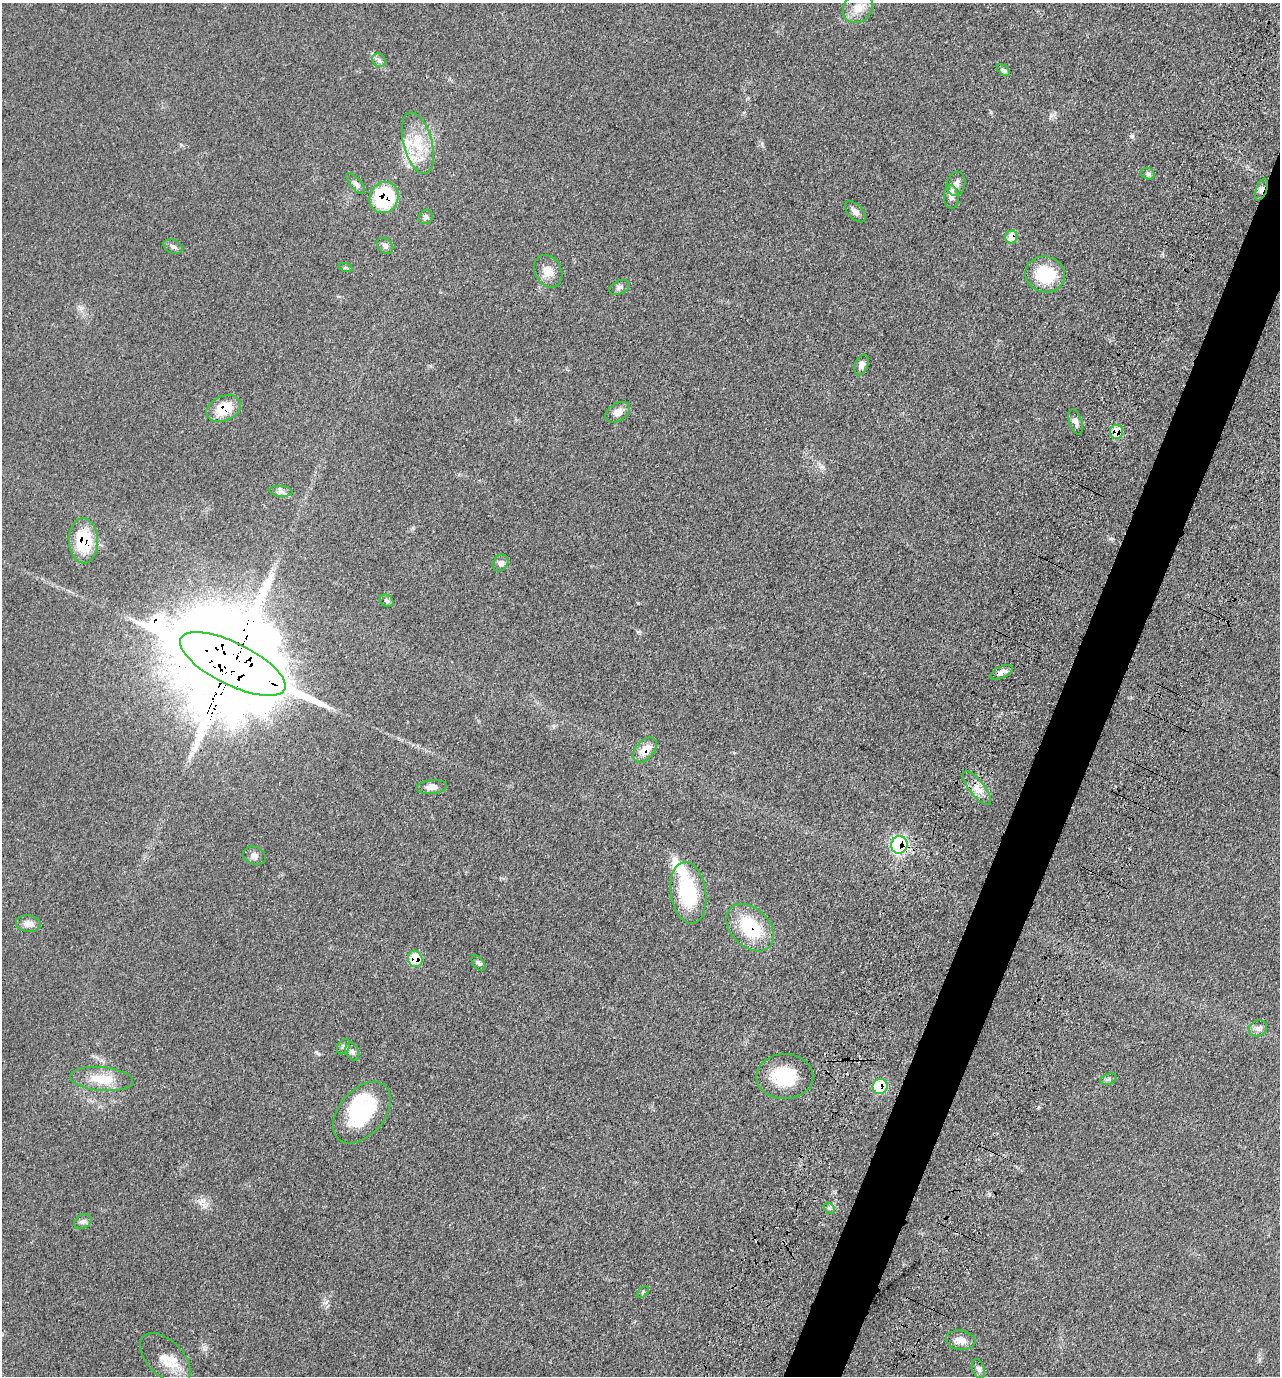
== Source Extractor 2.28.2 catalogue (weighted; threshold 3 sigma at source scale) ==
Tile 10 of 4 x 4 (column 2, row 3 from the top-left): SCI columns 1564-2841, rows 1519-2892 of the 5809 x 5792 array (HDU 1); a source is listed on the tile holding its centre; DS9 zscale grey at full resolution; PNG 1282 x 1378 px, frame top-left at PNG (2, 3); each listed source drawn as its Kron ellipse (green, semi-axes under 4 px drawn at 4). Shown black and unused: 4% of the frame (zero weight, under 3 of 4 exposures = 9% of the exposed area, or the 3 px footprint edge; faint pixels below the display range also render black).
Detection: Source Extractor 2.28.2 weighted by HDU 2 'WHT'; one run over the whole footprint, this tile lists its part. Background 0.0661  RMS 0.005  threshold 0.0226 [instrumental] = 3 sigma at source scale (4.5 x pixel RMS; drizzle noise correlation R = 1.50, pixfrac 1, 0.05/0.05 arcsec/px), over >= 5 px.
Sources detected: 56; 1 inside a brighter object's white glare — neither listed nor drawn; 1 inside a brighter listed object's ellipse — not listed separately; the other 54 listed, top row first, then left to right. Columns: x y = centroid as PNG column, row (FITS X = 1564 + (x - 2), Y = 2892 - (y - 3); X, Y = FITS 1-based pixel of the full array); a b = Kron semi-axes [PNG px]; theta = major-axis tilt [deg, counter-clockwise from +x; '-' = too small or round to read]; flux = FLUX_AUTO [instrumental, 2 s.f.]
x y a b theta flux
858 8 16 13 40 6.4
379 60 7 6 - 1.4
1004 70 7 4 -38 1.1
418 143 31 14 -75 16
1148 174 7 5 -27 1.2
356 184 13 5 -50 1.7
956 184 12 9 82 3
1261 190 11 5 69 2.4
951 197 12 7 -85 2.7
384 198 16 14 61 40
855 212 13 7 -45 2.6
426 217 7 6 - 1.8
1011 237 6 6 - 9
385 246 9 7 -44 1.7
173 247 10 6 -26 1.5
346 268 7 4 -19 0.7
548 271 17 13 -61 5.3
1045 274 20 18 -16 23
619 287 11 6 24 1.6
862 365 11 6 68 2.1
224 409 18 12 23 13
618 412 13 8 32 3.5
1076 422 13 6 -72 2.2
1116 432 7 6 - 13
281 491 11 5 -5 1.7
83 541 22 14 -87 23
501 563 9 7 54 1.9
387 601 7 5 -32 0.94
233 664 58 21 -26 19000
1002 672 12 5 25 2.6
645 750 15 9 48 6.6
432 787 15 7 6 2.8
977 788 21 7 -52 4.9
899 845 9 8 - 68
254 856 12 9 -21 2.3
688 893 31 17 -82 33
28 924 12 8 -6 3.1
750 928 27 19 -45 25
415 959 8 7 - 11
479 963 9 5 -52 1.3
1258 1028 9 8 - 2.1
344 1047 8 6 56 1.4
352 1052 9 6 -66 1.8
785 1076 28 22 -1 21
102 1079 31 12 -5 12
1108 1079 8 5 20 1.1
880 1086 7 7 - 22
362 1113 35 22 49 36
829 1208 6 4 -45 0.87
83 1221 9 6 27 1.6
643 1292 7 4 45 0.78
961 1340 15 9 -9 4.1
165 1358 31 17 -45 10
978 1369 10 6 -71 1.6
Overlapping masked pixels (flux is a lower limit): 13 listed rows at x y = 1261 190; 384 198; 1011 237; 224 409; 1116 432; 83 541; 233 664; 645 750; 899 845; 750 928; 415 959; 880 1086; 362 1113
Unlisted compact peaks at least as high as the median listed source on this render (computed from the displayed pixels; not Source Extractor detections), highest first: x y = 1132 136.